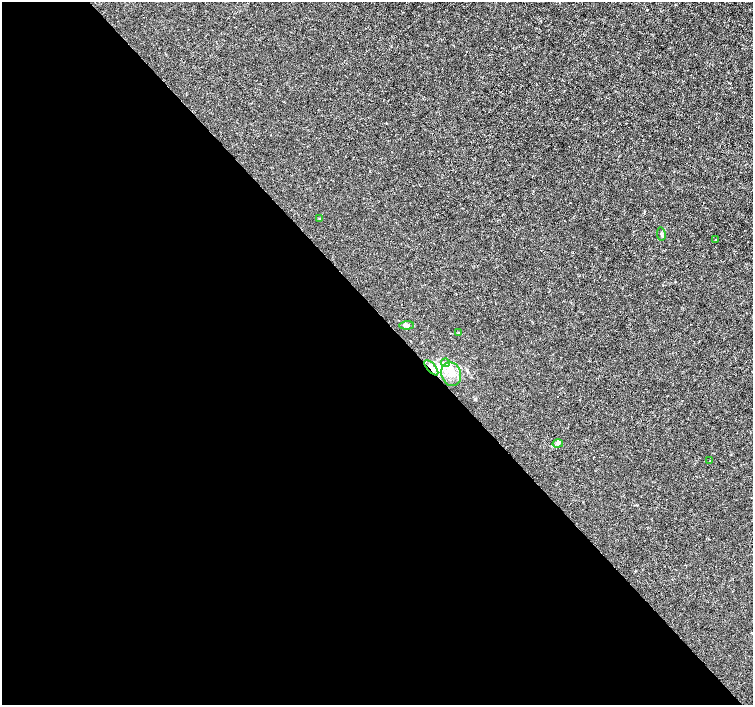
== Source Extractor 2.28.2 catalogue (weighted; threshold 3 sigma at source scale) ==
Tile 9 of 4 x 4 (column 1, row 3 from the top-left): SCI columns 6-1506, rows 1615-3019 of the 6011 x 5972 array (HDU 1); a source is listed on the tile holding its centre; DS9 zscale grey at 2 x 2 block average (1 PNG px = mean of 2 x 2 image px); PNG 755 x 707 px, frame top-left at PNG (2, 2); each listed source drawn as its Kron ellipse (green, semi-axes under 4 px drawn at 4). Shown black and unused: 55% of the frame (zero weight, under 3 of 4 exposures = <1% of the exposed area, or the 3 px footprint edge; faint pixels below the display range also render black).
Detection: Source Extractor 2.28.2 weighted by HDU 2 'WHT'; one run over the whole footprint, this tile lists its part. Background -2.26e-04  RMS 0.0012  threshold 0.00535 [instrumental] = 3 sigma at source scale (4.5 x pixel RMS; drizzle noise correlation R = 1.50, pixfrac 1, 0.0396/0.0396 arcsec/px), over >= 5 px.
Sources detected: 11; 1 inside a brighter listed object's ellipse — not listed separately; the other 10 listed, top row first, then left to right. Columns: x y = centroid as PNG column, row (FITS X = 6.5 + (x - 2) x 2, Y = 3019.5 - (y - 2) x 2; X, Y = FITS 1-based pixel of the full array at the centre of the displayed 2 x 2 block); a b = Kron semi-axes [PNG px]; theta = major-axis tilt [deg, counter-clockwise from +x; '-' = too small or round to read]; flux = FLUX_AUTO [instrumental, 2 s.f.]
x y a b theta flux
320 218 3 2 - 0.31
661 234 7 4 -81 0.57
715 240 2 2 - 0.17
407 325 7 3 3 0.87
459 333 3 3 - 0.27
445 363 4 3 - 0.47
431 368 9 3 -49 1.2
451 374 12 9 -71 3.3
558 443 5 4 - 0.75
710 461 2 2 - 0.11
Overlapping masked pixels (flux is a lower limit): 1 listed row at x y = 431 368
Diffuse or blended objects may show on this block-average render without a row.